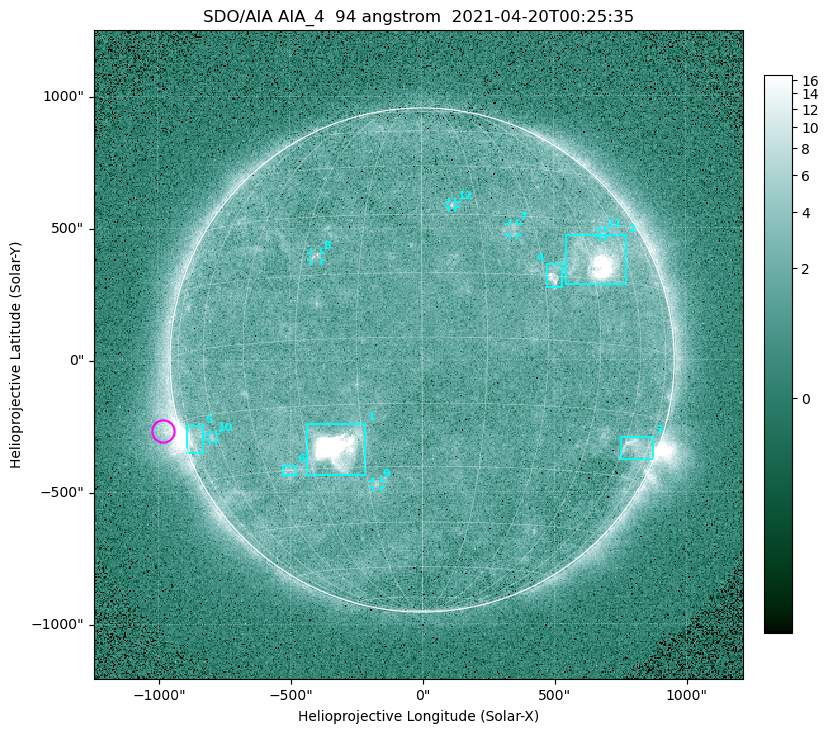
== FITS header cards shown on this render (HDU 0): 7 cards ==
TELESCOP= 'SDO/AIA '
INSTRUME= 'AIA_4   '
WAVELNTH=                   94
WAVEUNIT= 'angstrom'
DATE-OBS= '2021-04-20T00:25:35.12'
CTYPE1  = 'HPLN-TAN'
CTYPE2  = 'HPLT-TAN'

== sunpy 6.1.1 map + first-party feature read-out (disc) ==
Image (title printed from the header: SDO/AIA AIA_4  94 angstrom  2021-04-20T00:25:35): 512 x 512 px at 4.8 arcsec/px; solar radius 955 arcsec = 199 px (full disc in frame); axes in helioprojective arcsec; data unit not stated in the header (colour bar unlabelled)
Orientation: roll -0.137 deg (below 1 deg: not rotated)
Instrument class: DISC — disc imager (sunpy class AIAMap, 94 A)
Bright regions (active regions / flare kernels): reference = the median radial profile (limb darkening/brightening removed); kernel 5 px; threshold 5 sigma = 2.45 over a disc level ~1.73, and >= 1.15x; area >= 9 px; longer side >= 5 px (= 24 arcsec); searched inside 0.97 R_sun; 12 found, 12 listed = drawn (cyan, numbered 1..; 6 of them under ~33 arcsec drawn as corner ticks so the feature stays visible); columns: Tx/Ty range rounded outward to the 10 arcsec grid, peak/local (2 s.f.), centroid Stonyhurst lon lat
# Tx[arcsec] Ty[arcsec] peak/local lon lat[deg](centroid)
1 -440..-210 -440..-240 552 -22 -25
2 540..780 280..470 31 +48 +20
3 750..880 -380..-290 4.6 +67 -22
4 470..530 270..360 5.9 +33 +15
5 -900..-830 -350..-250 7 -73 -20
6 -530..-480 -440..-400 3 -37 -30
7 330..370 470..520 2.8 +24 +26
8 -420..-380 380..410 3.2 -27 +20
9 -190..-160 -480..-450 3.2 -13 -34
10 -810..-780 -300..-280 2.8 -62 -20
11 670..700 460..490 2.7 +53 +27
12 100..130 580..600 2.9 +8 +33
Off-limb structures (1.02-1.3 R_sun): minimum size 50 px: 8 found; the strongest spans PA ~90..115 deg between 1.02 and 1.22 R_sun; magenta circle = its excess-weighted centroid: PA ~105 deg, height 1.06 R_sun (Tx ~-980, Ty ~-270 arcsec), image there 5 x the reference